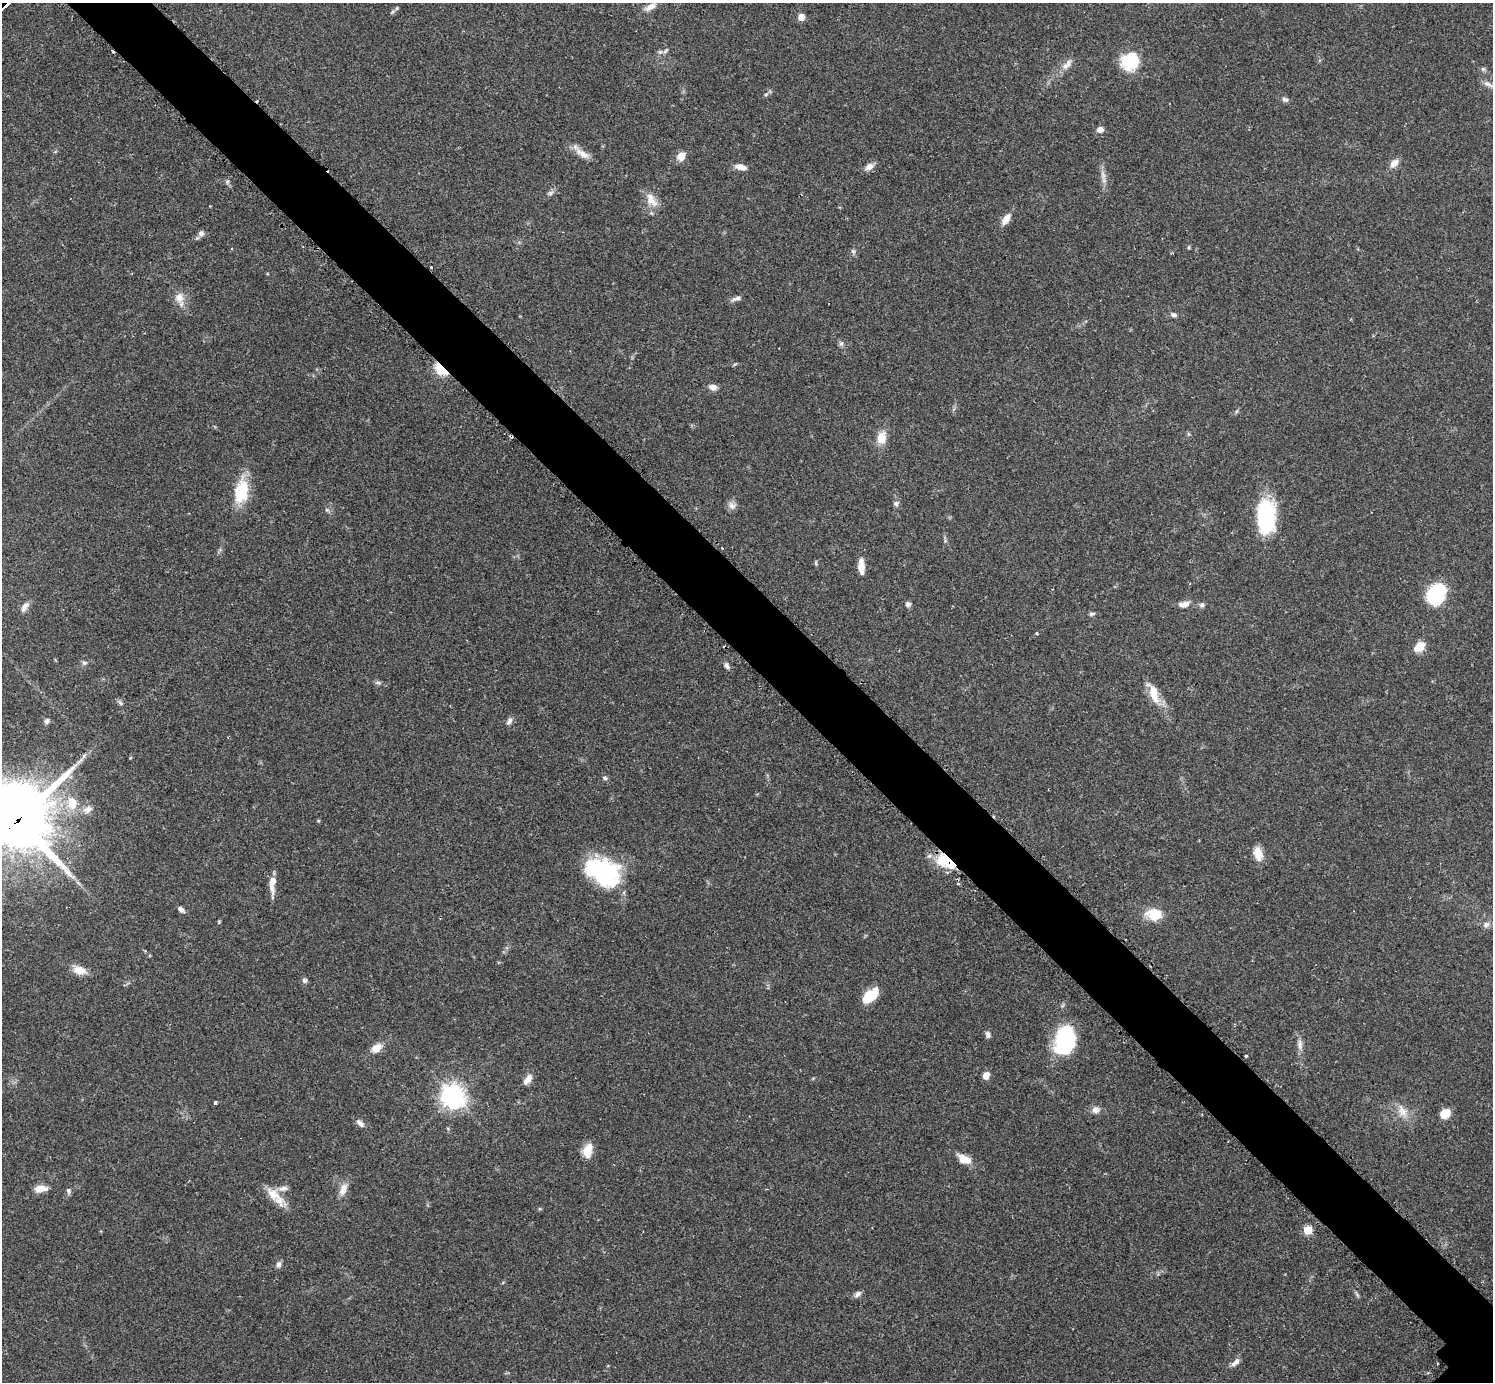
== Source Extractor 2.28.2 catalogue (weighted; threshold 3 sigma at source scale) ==
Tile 11 of 4 x 4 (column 3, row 3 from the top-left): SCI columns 3010-4500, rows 1568-2947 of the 6041 x 6040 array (HDU 1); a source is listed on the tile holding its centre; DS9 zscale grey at full resolution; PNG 1495 x 1384 px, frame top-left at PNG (2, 3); no overlay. Shown black and unused: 6% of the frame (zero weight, under 2 of 3 exposures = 2% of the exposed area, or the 3 px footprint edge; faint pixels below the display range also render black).
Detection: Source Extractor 2.28.2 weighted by HDU 2 'WHT'; one run over the whole footprint, this tile lists its part. Background 0.0786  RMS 0.0055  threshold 0.0247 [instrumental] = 3 sigma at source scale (4.5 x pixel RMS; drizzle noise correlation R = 1.50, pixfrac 1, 0.05/0.05 arcsec/px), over >= 5 px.
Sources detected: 106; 3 cosmic-ray / hot-pixel residue — not listed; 6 inside a brighter listed object's ellipse — not listed separately; the other 97 listed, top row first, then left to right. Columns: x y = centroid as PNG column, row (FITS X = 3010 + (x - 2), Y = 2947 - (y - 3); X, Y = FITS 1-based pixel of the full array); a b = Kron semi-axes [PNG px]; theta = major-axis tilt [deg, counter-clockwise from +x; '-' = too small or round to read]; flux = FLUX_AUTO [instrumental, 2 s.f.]
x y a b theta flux
650 7 17 8 30 3.8
392 12 7 4 45 1
801 17 5 5 - 9.1
660 52 6 5 - 1.1
1130 61 19 17 46 21
1067 65 20 8 48 4.2
1483 69 6 5 - 0.93
1488 84 15 6 -25 2.8
766 94 6 4 19 0.76
1285 99 9 6 -21 1.5
1100 129 7 6 - 3.1
582 154 23 8 -31 5.3
681 156 12 9 53 4.4
1394 163 14 8 46 3.4
740 167 12 6 -12 4.3
869 167 11 8 35 3.4
1103 175 14 5 -79 2.9
227 181 6 5 - 1.1
551 193 7 5 61 1.4
651 200 23 11 -57 6.7
1006 219 13 7 57 5.2
201 233 8 7 - 1.9
1188 247 5 3 - 0.62
853 251 6 6 - 1.1
179 298 13 12 - 5.2
736 298 14 5 19 2.1
1174 315 8 5 -11 1.7
841 344 7 6 - 1.3
735 364 7 3 31 0.59
441 369 15 9 -46 14
713 387 10 7 -11 3.1
511 436 4 3 - 0.99
882 438 13 10 78 8
241 491 27 15 78 20
896 503 8 6 27 1.5
732 506 11 8 -42 2.7
327 510 6 4 -18 0.83
1266 516 32 16 -90 55
722 548 3 2 - 1.1
816 563 6 4 -88 0.73
861 566 18 7 -89 5.5
1436 594 20 15 57 34
908 604 7 6 - 1.5
1184 604 15 7 8 4.1
25 605 11 7 30 2.4
1202 605 7 6 - 1.4
1092 614 8 4 4 1.1
1037 633 3 3 - 1.4
1420 646 11 9 59 6.2
84 663 7 5 -21 1.2
726 666 9 6 -58 1.8
378 682 9 4 0 1.1
1154 694 27 11 -75 9.6
120 703 8 3 -45 0.99
47 721 8 6 70 1.5
509 721 11 6 56 1.8
130 758 5 3 - 0.46
605 778 6 5 - 1.1
72 803 14 10 -82 9.6
88 810 14 9 28 3.5
18 820 26 23 57 3800
318 821 4 4 - 0.61
1258 854 17 10 -73 6.2
945 861 24 13 -30 20
603 872 38 25 -25 59
272 881 12 8 76 4.3
958 884 3 3 - 1.3
181 910 9 5 -43 2
1154 914 20 14 -2 11
1486 925 9 7 35 2.2
79 970 16 10 -12 6
304 980 7 6 - 1.3
870 996 17 9 40 17
988 1035 8 6 -72 1.8
1064 1041 29 19 77 46
1300 1044 16 6 -88 3.1
376 1048 13 9 35 5.7
1246 1056 3 3 - 1.5
986 1075 7 6 - 4.5
528 1079 16 7 56 3.8
453 1097 8 8 - 440
215 1102 4 3 - 1.5
1096 1110 9 8 - 3.1
1402 1111 16 11 -66 6.1
1445 1113 11 9 36 7.2
360 1123 11 6 -45 2.5
588 1150 17 10 76 7.2
964 1159 15 9 -25 7.3
40 1188 13 7 6 6.1
343 1189 16 9 70 4.9
69 1191 8 6 -78 1.3
274 1195 27 12 -39 9.3
1308 1230 5 5 - 21
279 1264 8 6 74 1.9
858 1294 10 6 44 1.9
1235 1362 13 6 40 2.8
1438 1364 3 2 - 0.78
Overlapping masked pixels (flux is a lower limit): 4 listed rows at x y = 441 369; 511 436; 18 820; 945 861
Isophote crosses this tile's border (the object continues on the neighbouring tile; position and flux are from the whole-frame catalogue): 1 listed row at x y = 18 820